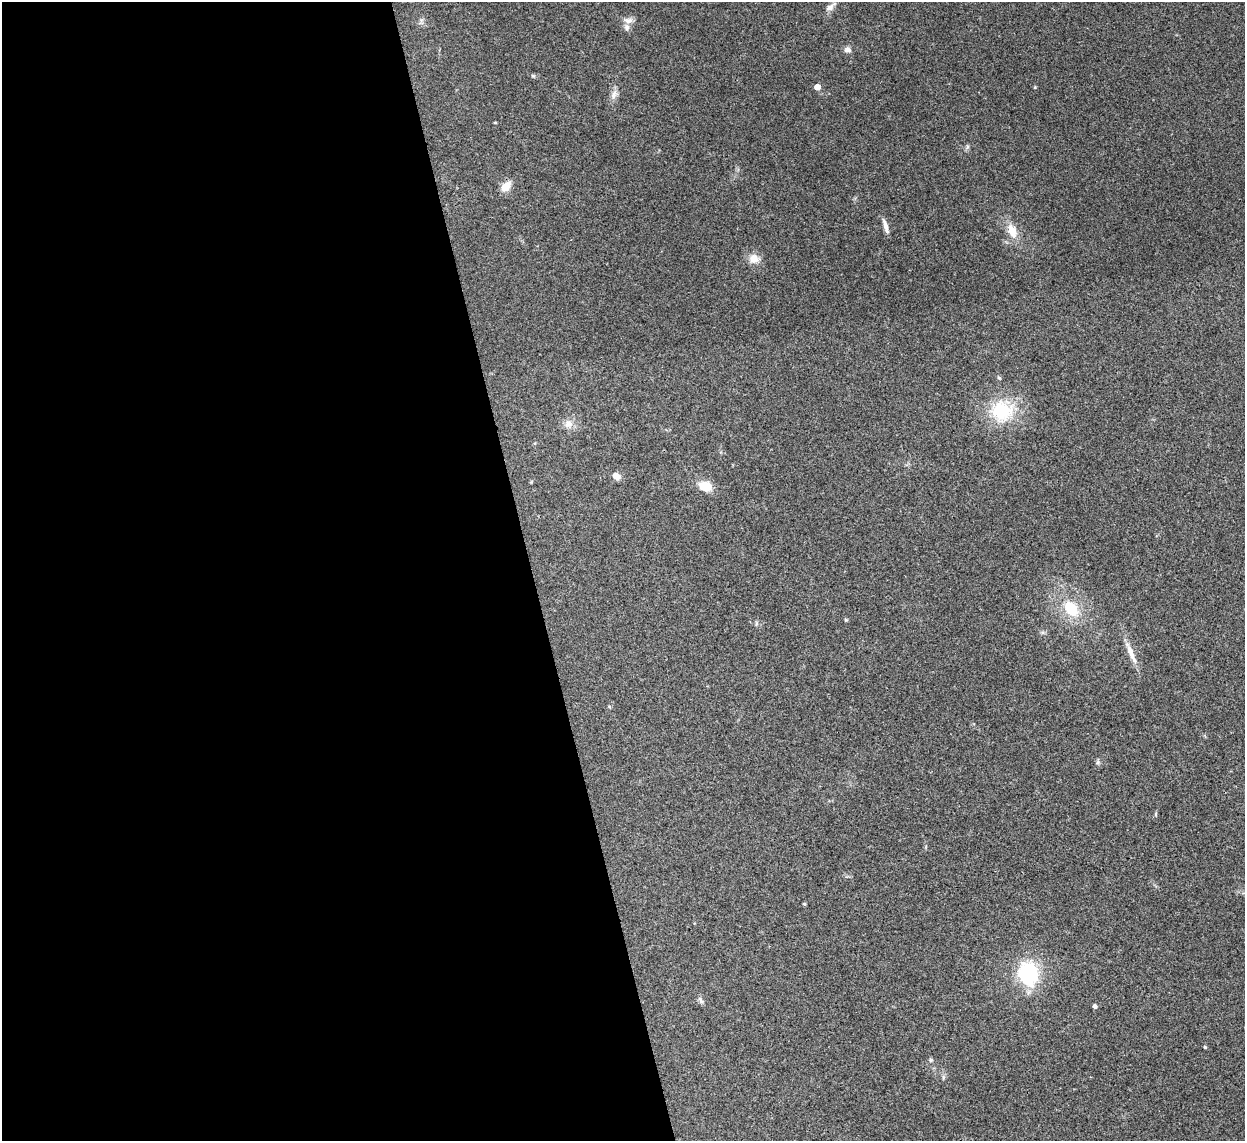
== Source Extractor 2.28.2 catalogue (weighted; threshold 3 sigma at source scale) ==
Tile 9 of 4 x 4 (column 1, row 3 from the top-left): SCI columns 4-1246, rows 1397-2535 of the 4975 x 4956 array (HDU 1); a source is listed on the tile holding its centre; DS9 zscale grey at full resolution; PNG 1247 x 1143 px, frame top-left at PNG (2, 2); no overlay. Shown black and unused: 43% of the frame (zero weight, under 3 of 4 exposures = <1% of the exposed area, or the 3 px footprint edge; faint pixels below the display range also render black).
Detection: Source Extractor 2.28.2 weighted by HDU 2 'WHT'; one run over the whole footprint, this tile lists its part. Background 0.166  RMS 0.007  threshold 0.0317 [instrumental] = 3 sigma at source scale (4.5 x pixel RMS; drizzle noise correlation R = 1.50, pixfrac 1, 0.05/0.05 arcsec/px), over >= 5 px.
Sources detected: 32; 1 inside a brighter listed object's ellipse — not listed separately; the other 31 listed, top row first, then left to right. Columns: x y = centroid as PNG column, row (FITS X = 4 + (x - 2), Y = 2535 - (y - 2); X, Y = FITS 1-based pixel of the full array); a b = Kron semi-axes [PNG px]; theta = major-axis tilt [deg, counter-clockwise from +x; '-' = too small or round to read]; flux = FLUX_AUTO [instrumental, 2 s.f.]
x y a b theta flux
830 7 15 6 36 3.5
628 20 14 8 -6 3.7
847 50 9 7 -3 2.6
533 76 5 4 - 0.87
817 87 4 4 - 8.5
1035 87 4 3 - 0.74
614 95 13 7 67 3.8
495 122 4 3 - 0.62
967 147 7 4 72 1.3
506 186 13 9 48 7.7
885 226 19 5 -73 4.2
1012 231 18 10 -68 11
754 259 13 11 -13 6.9
999 378 6 4 -43 0.93
1002 411 33 30 -4 37
568 424 12 10 3 5
616 476 9 7 -38 4.3
705 486 13 10 -19 12
1071 608 19 13 -49 22
846 620 5 4 - 0.78
756 624 6 4 71 1
1131 654 32 7 -67 8.2
609 707 5 4 - 0.78
1098 762 6 5 - 1.2
804 904 4 3 - 0.99
1028 973 25 20 -77 50
701 1000 12 4 -58 1.9
1095 1006 4 4 - 2
1205 1047 4 3 - 0.99
931 1060 5 5 - 1
943 1077 6 4 -73 1.2